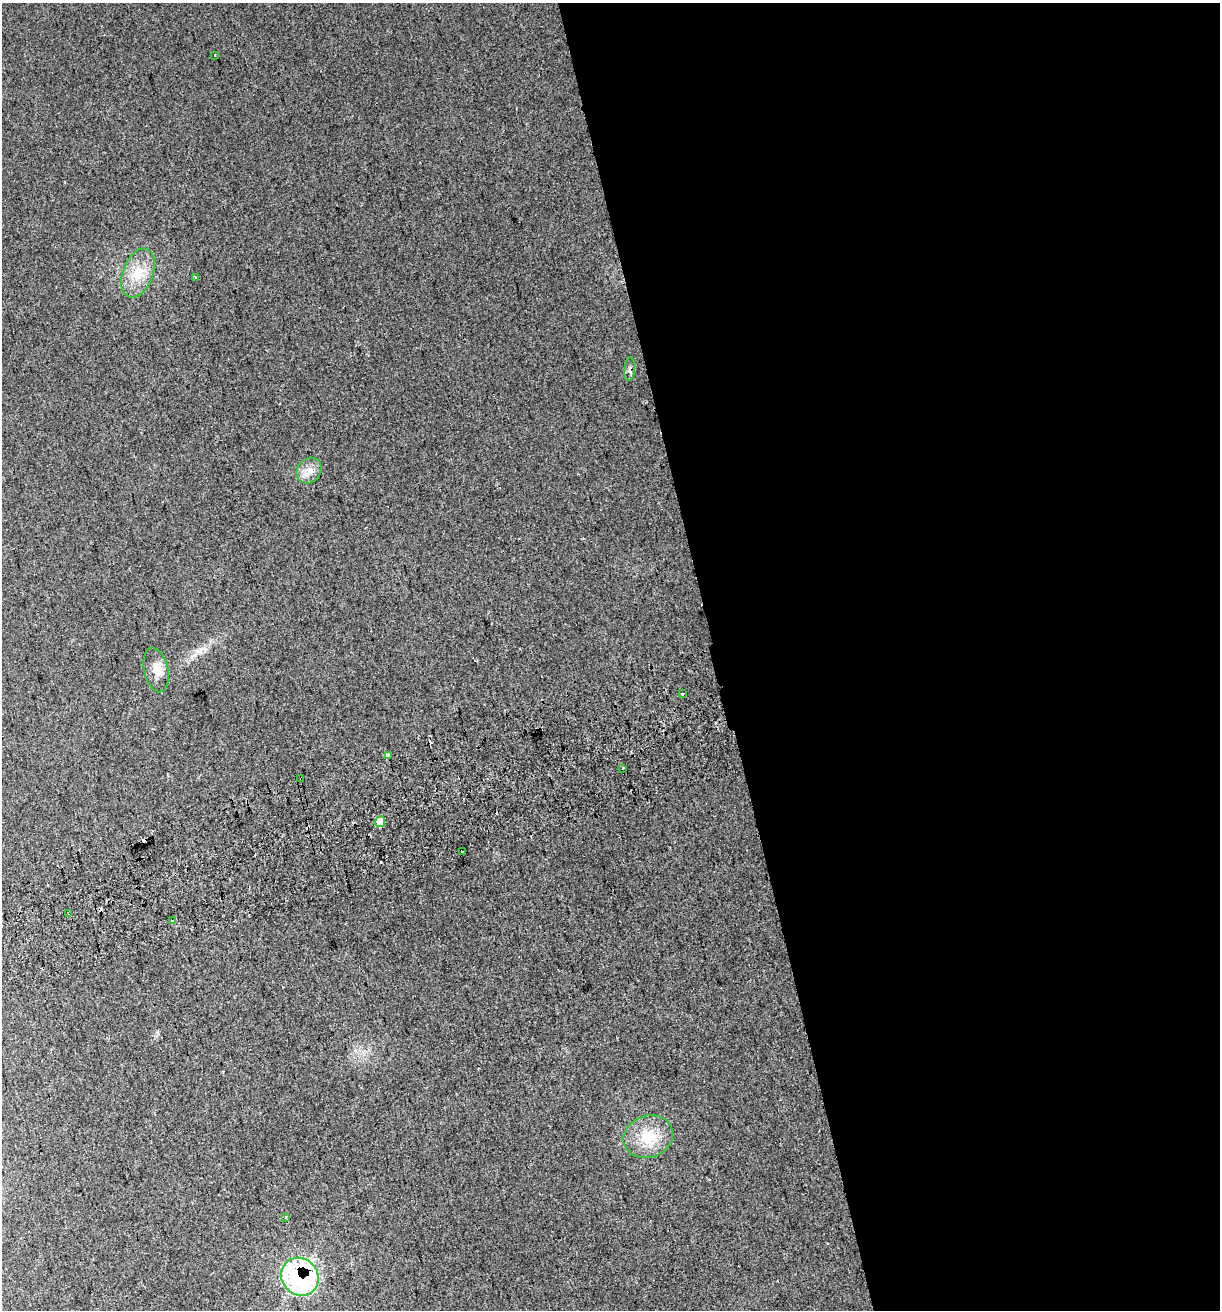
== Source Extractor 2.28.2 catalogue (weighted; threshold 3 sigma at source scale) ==
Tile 8 of 4 x 4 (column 4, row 2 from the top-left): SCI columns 3775-4992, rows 2657-3964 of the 5060 x 5314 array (HDU 1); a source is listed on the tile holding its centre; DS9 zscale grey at full resolution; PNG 1222 x 1312 px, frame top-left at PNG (2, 3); each listed source drawn as its Kron ellipse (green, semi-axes under 4 px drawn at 4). Shown black and unused: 41% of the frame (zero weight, under 2 of 3 exposures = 2% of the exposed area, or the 3 px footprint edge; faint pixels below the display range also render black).
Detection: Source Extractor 2.28.2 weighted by HDU 2 'WHT'; one run over the whole footprint, this tile lists its part. Background 0.0296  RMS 0.011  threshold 0.0489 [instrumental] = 3 sigma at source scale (4.5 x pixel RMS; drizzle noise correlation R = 1.50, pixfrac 1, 0.0396/0.0396 arcsec/px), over >= 5 px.
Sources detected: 25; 8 cosmic-ray / hot-pixel residue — neither listed nor drawn; the other 17 listed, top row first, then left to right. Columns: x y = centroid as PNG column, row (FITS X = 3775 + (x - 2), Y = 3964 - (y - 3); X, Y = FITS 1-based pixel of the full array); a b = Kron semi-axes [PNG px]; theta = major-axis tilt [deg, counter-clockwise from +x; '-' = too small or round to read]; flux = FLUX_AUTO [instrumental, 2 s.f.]
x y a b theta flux
215 55 3 2 - 1.1
138 273 25 15 69 26
195 278 3 3 - 1.6
630 369 12 5 85 3.7
309 471 14 11 48 9.9
156 670 23 12 -77 13
682 694 3 3 - 8.4
388 756 4 3 - 9.8
623 768 3 3 - 1.5
301 779 3 3 - 2
380 822 5 5 - 16
463 852 3 2 - 1.9
68 913 3 2 - 1.7
172 921 3 3 - 2.9
648 1137 25 21 19 35
285 1217 3 3 - 3.2
300 1277 19 18 - 210
Overlapping masked pixels (flux is a lower limit): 3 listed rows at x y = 630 369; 301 779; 300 1277